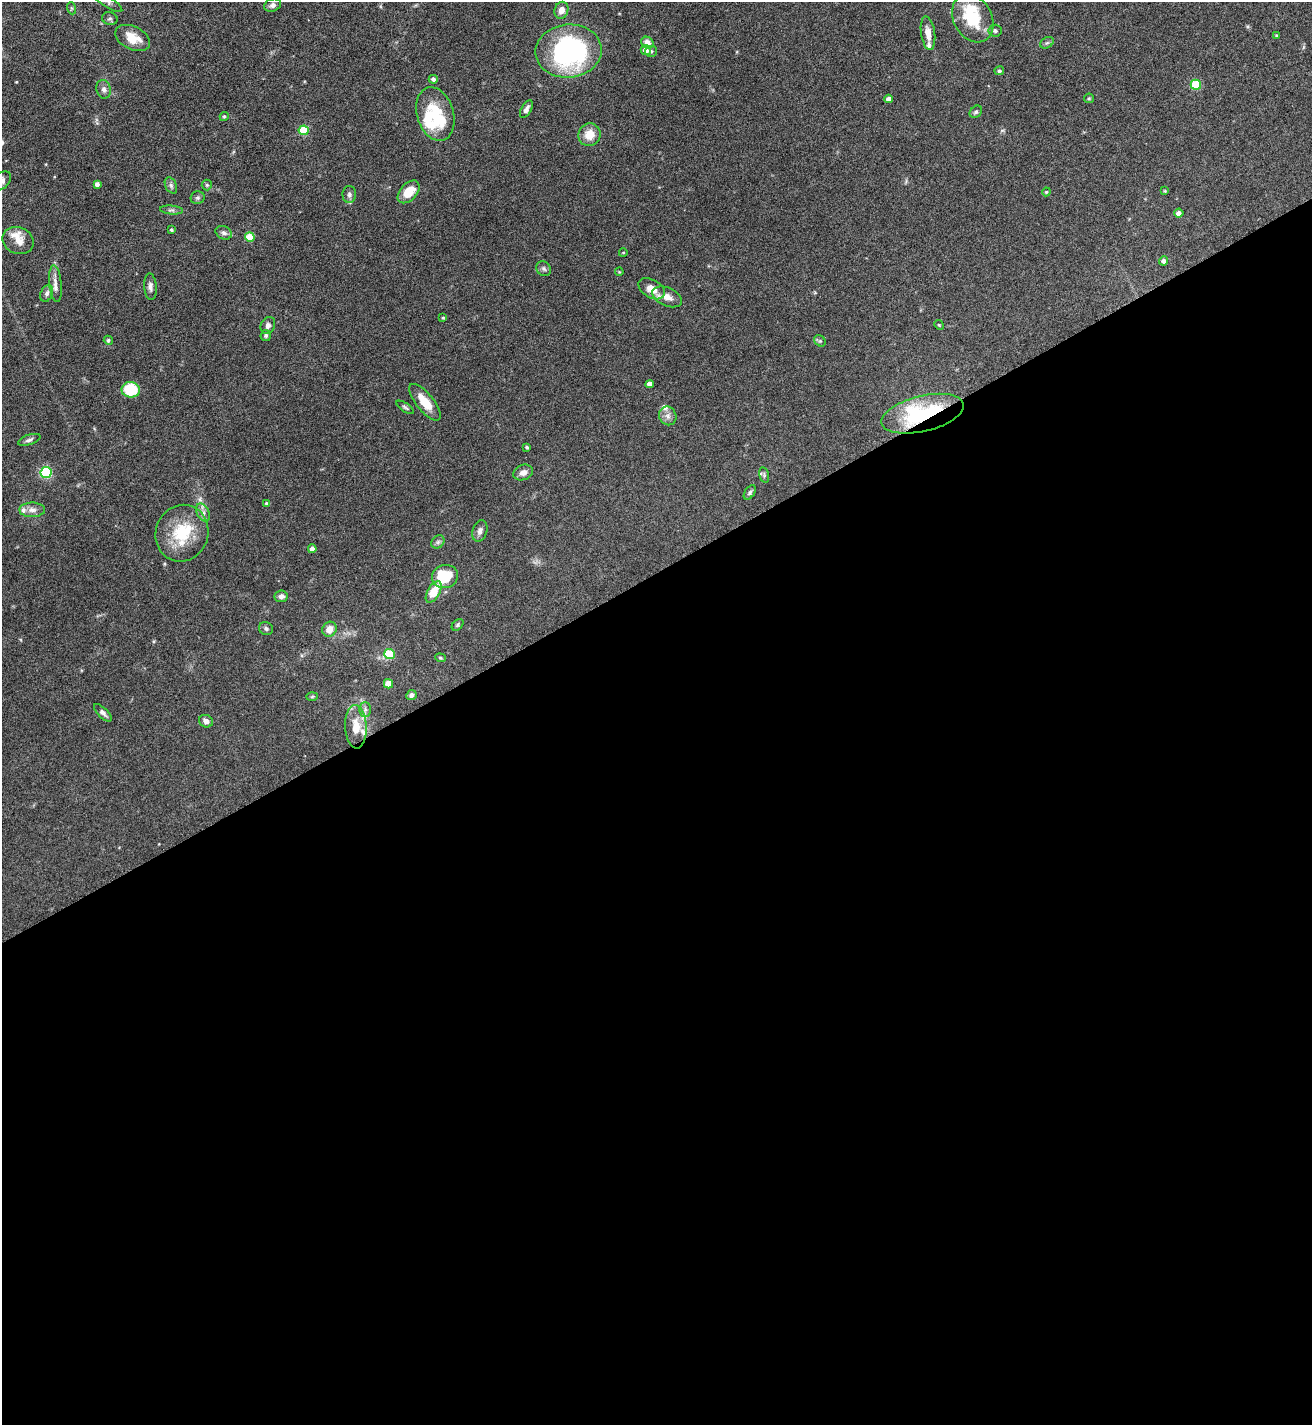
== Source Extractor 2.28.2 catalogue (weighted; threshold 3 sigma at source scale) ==
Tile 15 of 4 x 4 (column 3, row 4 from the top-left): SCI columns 2777-4086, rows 4-1426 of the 5688 x 5699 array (HDU 1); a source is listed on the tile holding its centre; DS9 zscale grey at full resolution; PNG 1314 x 1427 px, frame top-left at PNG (2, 2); each listed source drawn as its Kron ellipse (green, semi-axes under 4 px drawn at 4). Shown black and unused: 60% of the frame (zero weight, under 5 of 9 exposures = <1% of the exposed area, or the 3 px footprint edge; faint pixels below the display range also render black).
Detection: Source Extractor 2.28.2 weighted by HDU 2 'WHT'; one run over the whole footprint, this tile lists its part. Background 0.0768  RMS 0.0035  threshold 0.0143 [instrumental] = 3 sigma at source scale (4.09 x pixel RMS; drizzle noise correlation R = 1.36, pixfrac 0.8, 0.05/0.05 arcsec/px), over >= 5 px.
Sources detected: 101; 3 inside a brighter object's white glare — neither listed nor drawn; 7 inside a brighter listed object's ellipse — not listed separately; the other 91 listed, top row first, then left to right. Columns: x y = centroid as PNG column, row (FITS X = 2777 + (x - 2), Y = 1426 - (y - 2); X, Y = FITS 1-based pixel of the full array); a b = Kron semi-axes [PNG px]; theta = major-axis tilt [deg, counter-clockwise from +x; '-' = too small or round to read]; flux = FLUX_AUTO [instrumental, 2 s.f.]
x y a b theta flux
108 2 17 5 -33 1.2
272 5 9 6 20 1.1
71 8 6 4 -71 0.42
561 10 8 7 - 2.5
973 18 25 19 -61 13
110 19 8 6 -17 0.71
995 31 7 6 - 0.64
928 33 17 7 -82 2.9
1276 35 4 3 - 0.29
133 38 18 11 -26 5.2
647 43 6 5 - 2
1047 43 7 5 30 0.67
646 50 5 4 - 2.7
569 51 33 26 6 60
651 51 6 5 - 0.58
999 71 5 4 - 0.49
433 79 4 4 - 0.96
1196 85 5 5 - 16
104 89 9 7 -76 1.3
1089 98 5 4 - 0.35
889 99 4 4 - 1.8
526 109 10 5 60 1.4
976 112 7 5 44 0.6
435 114 27 18 -73 12
224 116 4 4 - 0.53
304 130 5 5 - 15
589 135 11 11 - 4.6
2 181 11 7 47 1.6
97 184 4 4 - 1.3
171 185 8 5 -64 0.86
207 185 5 5 - 0.48
1165 191 4 3 - 0.26
409 192 13 8 48 5.3
1046 192 4 4 - 0.31
349 195 8 6 88 1
198 198 7 6 - 0.62
171 210 11 4 -5 0.82
1179 213 5 4 - 1.8
171 230 3 3 - 0.49
224 233 8 6 -27 1
250 237 5 4 - 8.6
18 240 16 13 -22 3.6
623 253 4 3 - 0.22
1163 261 4 4 - 1.3
544 269 8 6 -46 0.83
619 272 4 3 - 0.26
55 284 18 6 -84 2
150 287 13 6 -86 1.3
652 289 14 9 -30 3.7
47 293 9 6 67 0.99
667 297 16 9 -24 2.9
443 318 4 3 - 0.33
268 325 9 7 64 1.2
939 325 5 4 - 0.36
266 336 5 5 - 0.62
108 340 5 4 - 0.6
820 341 6 5 - 0.54
650 384 4 4 - 2.3
131 390 9 8 - 13
425 402 22 8 -51 5.4
405 407 10 4 -34 0.61
923 414 42 18 13 37
668 416 9 8 - 1.6
29 440 11 5 19 0.93
527 447 3 3 - 0.53
46 472 5 5 - 27
523 472 10 7 22 1.9
764 475 8 5 -76 0.57
750 492 8 5 56 0.72
267 504 4 4 - 0.57
32 510 13 7 0 1.8
203 513 9 6 -63 1.3
480 531 11 7 73 1.3
182 533 29 26 69 14
438 542 7 6 - 0.72
312 549 4 4 - 2
445 576 13 11 18 11
434 592 12 6 60 6.4
281 596 6 6 - 1.2
458 625 7 4 43 0.51
266 629 7 6 - 0.75
330 629 8 7 - 3.2
389 654 5 5 - 16
440 658 5 4 - 0.44
389 684 4 4 - 5.3
411 695 5 4 - 1.2
312 696 6 4 3 0.39
365 709 7 6 - 1
103 713 11 5 -44 1.1
206 721 7 6 - 1.4
356 727 22 10 -87 5.8
Overlapping masked pixels (flux is a lower limit): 1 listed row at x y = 923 414
Isophote crosses this tile's border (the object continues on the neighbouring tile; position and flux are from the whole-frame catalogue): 2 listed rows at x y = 108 2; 2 181